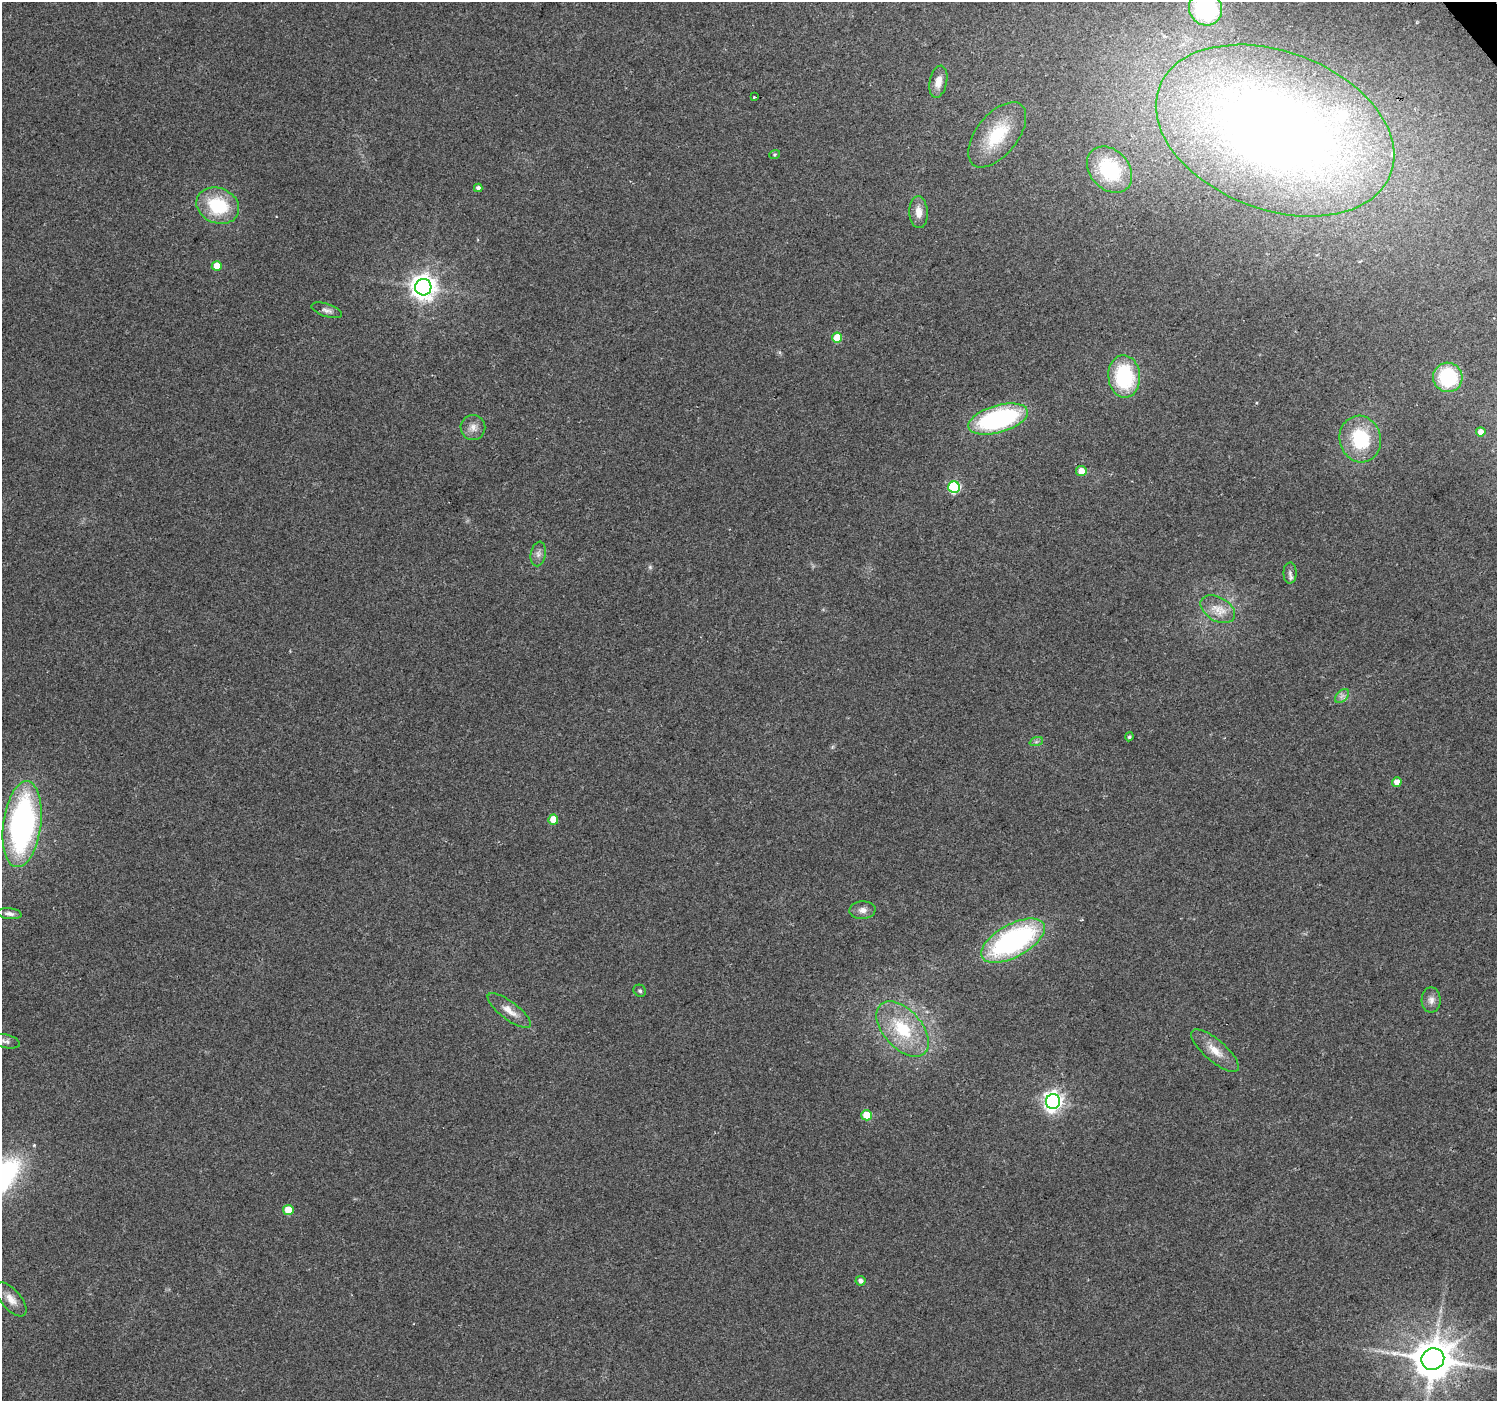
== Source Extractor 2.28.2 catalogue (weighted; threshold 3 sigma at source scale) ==
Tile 10 of 4 x 4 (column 2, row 3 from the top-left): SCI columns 1500-2994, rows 1598-2996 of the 5985 x 5930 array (HDU 1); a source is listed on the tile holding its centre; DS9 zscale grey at full resolution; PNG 1499 x 1403 px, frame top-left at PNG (2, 2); each listed source drawn as its Kron ellipse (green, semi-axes under 4 px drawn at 4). Shown black and unused: <1% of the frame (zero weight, under 2 of 3 exposures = <1% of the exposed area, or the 3 px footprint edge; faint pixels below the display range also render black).
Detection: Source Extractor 2.28.2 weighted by HDU 2 'WHT'; one run over the whole footprint, this tile lists its part. Background 0.114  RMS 0.009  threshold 0.0403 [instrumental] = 3 sigma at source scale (4.5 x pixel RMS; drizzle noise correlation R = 1.50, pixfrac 1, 0.0396/0.0396 arcsec/px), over >= 5 px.
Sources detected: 49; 2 too faint to see at this stretch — neither listed nor drawn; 1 inside a brighter listed object's ellipse — not listed separately; the other 46 listed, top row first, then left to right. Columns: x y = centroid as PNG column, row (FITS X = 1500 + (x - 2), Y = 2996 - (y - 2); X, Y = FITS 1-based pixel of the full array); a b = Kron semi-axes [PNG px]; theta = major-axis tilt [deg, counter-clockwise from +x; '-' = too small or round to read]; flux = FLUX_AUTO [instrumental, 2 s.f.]
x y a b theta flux
1206 8 17 16 - 96
938 82 16 8 79 9.2
754 97 3 3 - 1.8
1275 130 124 79 -21 1000
997 135 38 20 51 48
775 154 5 3 - 0.98
1109 170 26 19 -48 69
478 188 4 4 - 3.5
218 206 22 17 -23 51
918 212 16 9 -87 9.2
217 266 5 5 - 17
423 287 8 8 - 890
327 310 16 6 -19 3.9
837 338 5 5 - 25
1124 377 21 16 -86 74
1448 377 15 14 - 57
998 419 31 13 16 150
473 427 12 12 - 7.2
1481 432 5 4 - 6.9
1360 439 23 20 -75 52
1081 471 5 5 - 11
954 487 6 6 - 98
538 554 12 7 79 4.3
1290 573 10 6 90 3.4
1218 609 19 12 -29 13
1342 696 8 5 45 3
1129 737 4 4 - 1.4
1036 742 7 4 18 1.9
1397 782 5 4 - 9.3
553 820 5 5 - 15
22 824 43 19 83 260
863 910 13 9 5 5.5
9 914 12 5 -6 3.8
1013 941 35 16 29 180
640 991 6 5 - 1.8
1431 1000 13 9 90 5.5
509 1011 26 9 -37 11
903 1029 33 19 -48 49
5 1041 14 6 -13 4
1215 1051 30 11 -41 15
1053 1102 7 7 - 430
867 1115 5 5 - 26
288 1210 5 5 - 24
860 1281 5 5 - 3.7
11 1299 20 10 -49 9.9
1433 1359 11 10 - 3100
Isophote crosses this tile's border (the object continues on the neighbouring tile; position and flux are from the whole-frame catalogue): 1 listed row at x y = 1206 8